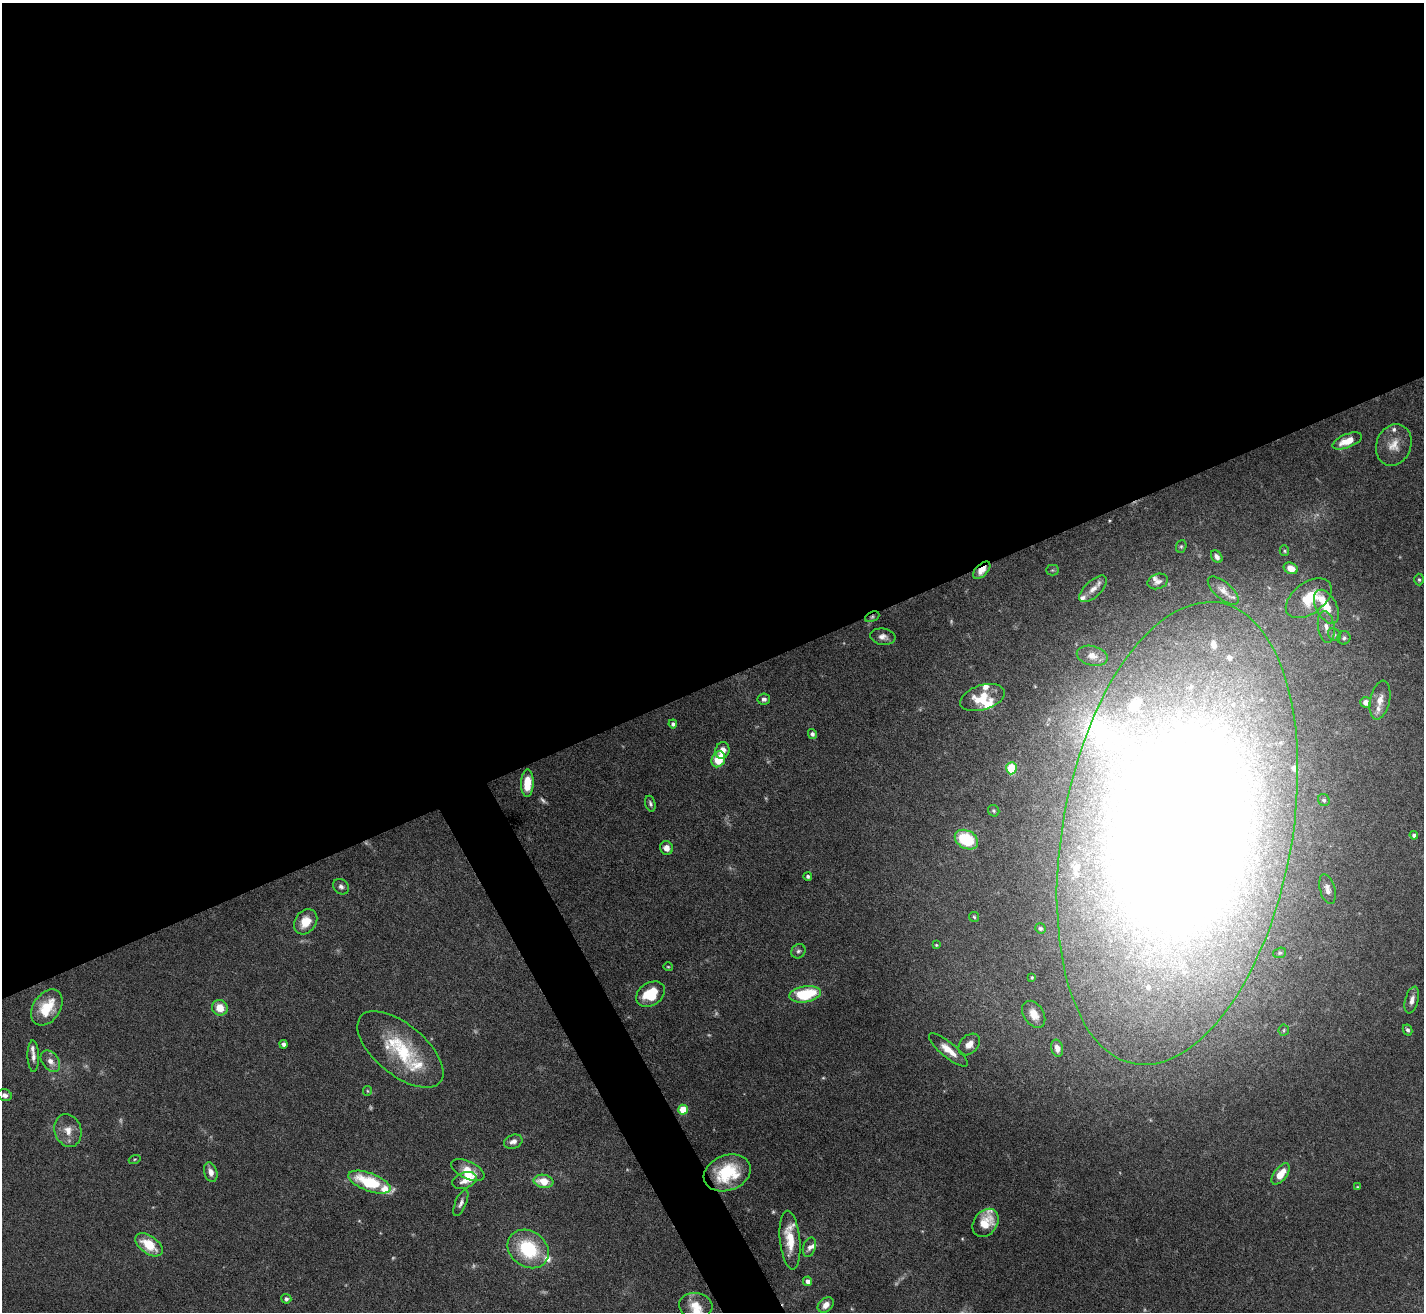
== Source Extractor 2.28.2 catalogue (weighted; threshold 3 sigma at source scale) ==
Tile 2 of 4 x 4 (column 2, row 1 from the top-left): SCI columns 1423-2844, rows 4080-5389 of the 5689 x 5674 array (HDU 1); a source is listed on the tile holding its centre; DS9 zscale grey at full resolution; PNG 1426 x 1314 px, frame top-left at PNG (2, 3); each listed source drawn as its Kron ellipse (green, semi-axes under 4 px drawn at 4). Shown black and unused: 54% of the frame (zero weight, under 5 of 10 exposures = <1% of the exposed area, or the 3 px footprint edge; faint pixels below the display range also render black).
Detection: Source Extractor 2.28.2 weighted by HDU 2 'WHT'; one run over the whole footprint, this tile lists its part. Background 0.0923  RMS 0.0027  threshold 0.0109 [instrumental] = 3 sigma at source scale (4.09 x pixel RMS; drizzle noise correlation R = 1.36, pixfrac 0.8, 0.05/0.05 arcsec/px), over >= 5 px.
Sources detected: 128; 15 too faint to see at this stretch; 1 inside a brighter object's white glare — neither listed nor drawn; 25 inside a brighter listed object's ellipse — not listed separately; the other 87 listed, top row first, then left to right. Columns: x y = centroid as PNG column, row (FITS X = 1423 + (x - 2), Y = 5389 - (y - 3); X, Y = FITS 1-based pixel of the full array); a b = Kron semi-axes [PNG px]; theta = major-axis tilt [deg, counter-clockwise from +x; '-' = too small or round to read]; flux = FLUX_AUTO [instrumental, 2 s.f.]
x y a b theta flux
1347 441 15 7 22 4.1
1394 445 21 17 68 4.1
1181 546 6 5 - 0.37
1284 551 5 4 - 0.37
1217 557 7 5 -52 1.1
1291 568 7 5 -24 2.4
982 570 10 6 45 2.7
1052 570 6 5 - 0.4
1419 580 6 4 -88 0.43
1158 581 10 7 18 1.2
1093 589 17 8 43 2.1
1223 590 19 8 -41 2
1309 598 26 15 37 9
1326 607 18 10 -62 4.9
872 617 7 5 24 0.5
1326 627 16 8 -81 2.1
1334 635 7 5 -45 0.53
883 637 13 8 -8 1.5
1344 638 7 6 - 0.57
1092 656 16 9 -14 2.3
982 698 23 12 17 6.1
764 699 6 5 - 0.73
1380 700 20 10 78 2.6
1366 702 5 5 - 1.8
673 724 4 4 - 0.68
812 734 5 4 - 0.74
722 750 8 7 - 2.3
718 759 8 6 65 7
1011 768 6 5 - 12
527 783 14 6 88 5.8
1324 800 6 5 - 0.58
650 804 8 5 -72 0.58
994 811 6 5 - 0.46
1177 833 234 114 79 670
1414 835 4 4 - 0.71
966 840 12 9 -28 13
667 848 7 6 - 1.8
808 876 4 4 - 0.6
341 887 8 7 - 0.91
1327 889 15 7 -75 1.5
974 917 5 4 - 0.35
306 922 14 10 53 4
1040 928 5 5 - 0.43
936 945 3 3 - 0.25
798 951 7 6 - 0.65
1280 953 6 5 - 0.42
668 967 4 4 - 0.25
1032 977 3 2 - 0.25
650 994 15 11 32 7.7
805 994 16 8 9 14
1412 1000 14 6 75 1.6
47 1007 20 13 55 8.2
220 1008 8 7 - 3.8
1034 1014 15 10 -56 2.7
1284 1030 6 5 - 0.37
1408 1030 6 4 -62 0.62
283 1044 4 4 - 0.86
969 1044 12 9 46 2.4
1057 1048 8 6 -77 1.7
400 1050 52 25 -40 19
948 1050 24 7 -40 3.8
33 1056 16 5 -88 1.3
50 1061 12 8 -52 2
367 1091 5 4 - 0.3
5 1095 7 6 - 0.94
683 1110 5 5 - 9.1
68 1130 17 13 -72 3.2
513 1142 9 6 20 1.4
135 1159 6 3 19 0.24
468 1170 18 8 -26 3.6
211 1172 10 6 -73 1.8
727 1173 24 17 20 13
1281 1174 12 6 52 4
465 1180 12 8 20 1.8
543 1181 10 6 -8 4.8
369 1182 22 9 -21 15
1357 1187 4 4 - 0.24
461 1203 14 5 67 1.1
985 1223 15 11 52 5.4
790 1240 29 10 -84 6.4
149 1245 16 8 -35 7
809 1247 10 6 72 1.1
528 1249 22 18 -35 17
808 1281 5 4 - 1.2
286 1299 5 5 - 0.67
826 1305 9 6 42 1.6
696 1306 17 13 -6 3.8
Overlapping masked pixels (flux is a lower limit): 3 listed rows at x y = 982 570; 872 617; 1177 833
Isophote crosses this tile's border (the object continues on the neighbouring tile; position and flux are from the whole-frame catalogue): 1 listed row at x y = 1177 833